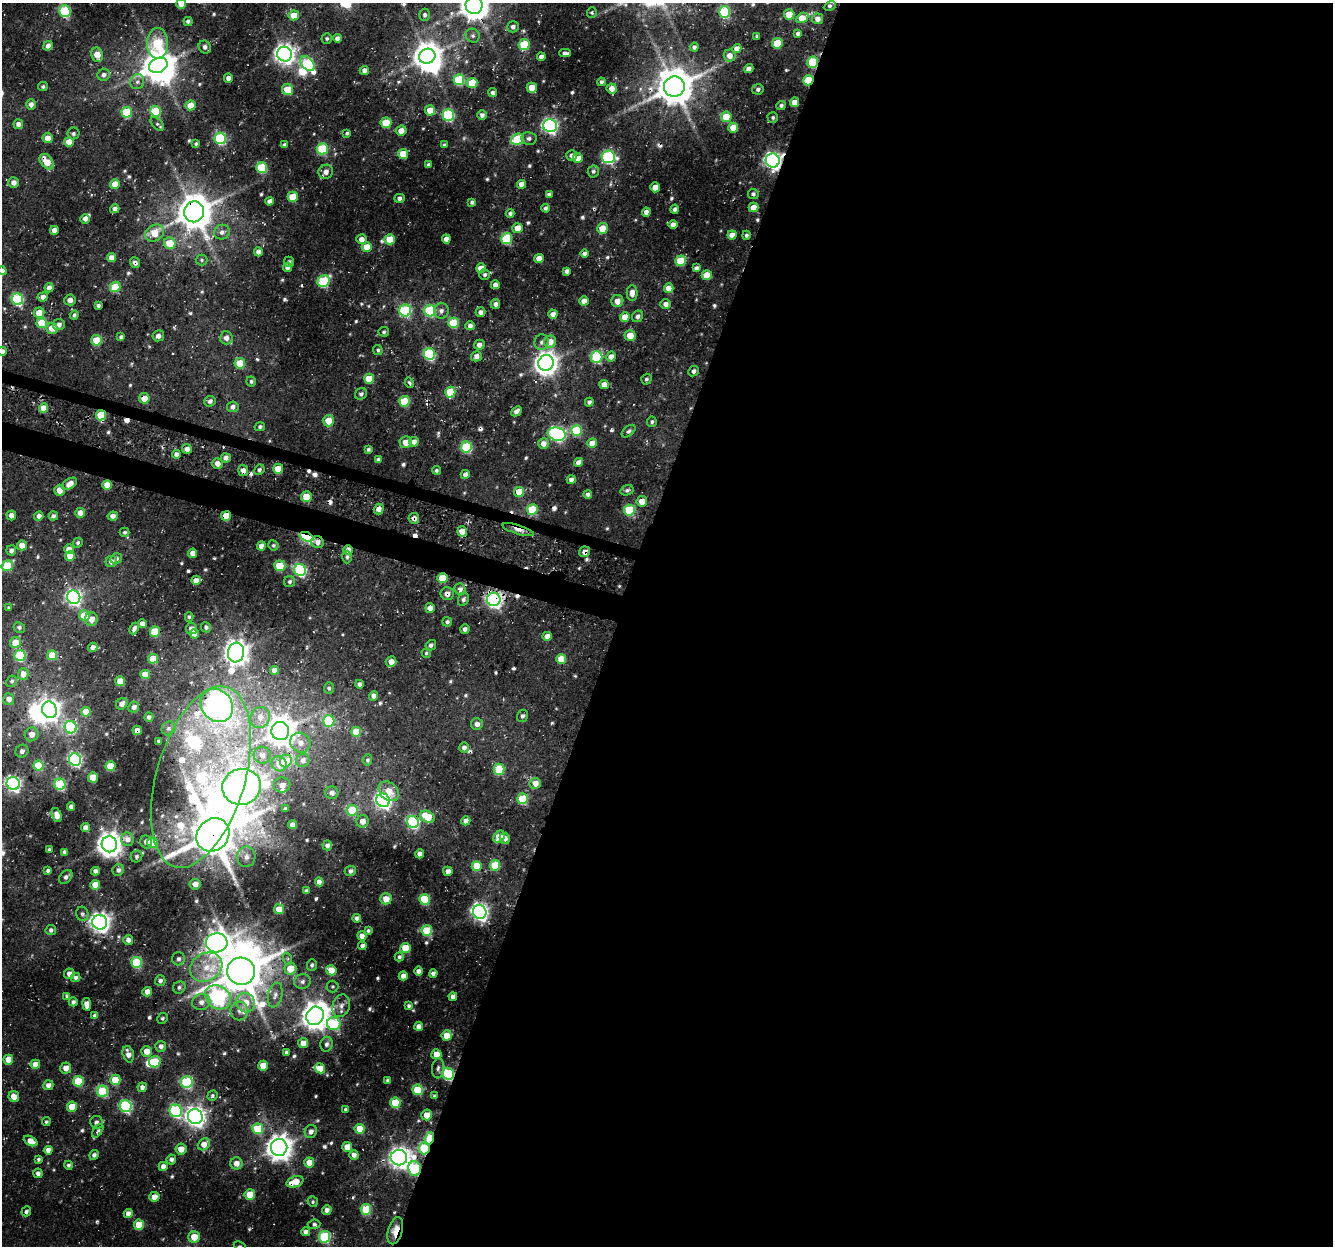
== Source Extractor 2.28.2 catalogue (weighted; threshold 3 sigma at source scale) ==
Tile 12 of 4 x 4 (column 4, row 3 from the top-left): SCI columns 4024-5354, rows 1570-2813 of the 5378 x 5579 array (HDU 1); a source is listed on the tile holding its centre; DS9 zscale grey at full resolution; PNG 1335 x 1248 px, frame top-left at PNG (2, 3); each listed source drawn as its Kron ellipse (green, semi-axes under 4 px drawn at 4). Shown black and unused: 55% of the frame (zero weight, under 3 of 4 exposures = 4% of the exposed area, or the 3 px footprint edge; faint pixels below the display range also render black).
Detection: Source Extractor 2.28.2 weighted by HDU 2 'WHT'; one run over the whole footprint, this tile lists its part. Background 0.035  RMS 0.0048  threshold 0.0217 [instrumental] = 3 sigma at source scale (4.5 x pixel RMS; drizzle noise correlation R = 1.50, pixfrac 1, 0.0396/0.0396 arcsec/px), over >= 5 px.
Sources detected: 608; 1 too faint to see at this stretch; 6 inside a brighter object's white glare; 14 cosmic-ray / hot-pixel residue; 1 long thin detection or spike segment (spike, bleed or trail) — neither listed nor drawn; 7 inside a brighter listed object's ellipse — not listed separately; of the other 579, all 500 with FLUX_AUTO >= 0.833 (the completeness limit of this list) listed and drawn (79 fainter detections not listed), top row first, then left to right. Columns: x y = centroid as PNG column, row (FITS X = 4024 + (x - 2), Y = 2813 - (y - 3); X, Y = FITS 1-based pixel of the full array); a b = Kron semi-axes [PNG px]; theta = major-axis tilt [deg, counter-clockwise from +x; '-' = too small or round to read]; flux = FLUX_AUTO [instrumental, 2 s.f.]
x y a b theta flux
181 4 5 5 - 8.3
474 5 9 8 - 840
830 6 6 4 26 0.95
65 11 6 5 - 50
592 12 5 5 - 0.95
725 12 5 5 - 43
789 14 5 5 - 10
294 15 5 5 - 8.9
425 15 6 5 - 1.4
802 18 6 4 30 11
818 19 5 5 - 3
188 21 4 4 - 1.4
513 27 6 5 - 1.7
798 33 4 4 - 1.3
473 36 7 6 - 1.3
757 36 4 3 - 0.87
337 38 4 4 - 2.4
327 39 5 5 - 0.9
158 43 15 10 -89 32
777 43 5 5 - 15
524 45 5 5 - 23
48 46 5 4 - 3.3
205 47 6 6 - 1.9
694 47 4 4 - 1.4
737 49 4 4 - 4.5
565 53 6 3 0 1.9
284 54 7 7 - 300
97 55 7 6 - 6.4
730 55 6 6 - 4.1
427 56 8 7 - 640
541 57 4 4 - 2.2
813 62 5 5 - 30
308 64 8 6 -50 50
158 65 10 7 26 880
749 69 5 4 - 2.6
364 70 4 4 - 1.9
104 75 6 6 - 2
228 78 4 4 - 2.3
459 80 5 5 - 32
808 80 5 5 - 22
137 82 7 7 - 1.8
601 82 4 4 - 1.3
472 83 5 5 - 18
43 87 5 4 - 0.94
674 87 10 10 - 1400
532 88 5 5 - 8
612 88 5 5 - 4.5
288 89 6 5 - 11
758 89 6 5 - 1.1
493 93 4 4 - 1.5
795 102 4 4 - 6.4
31 104 5 5 - 2.5
191 105 5 5 - 8
781 105 5 4 - 1.3
430 110 5 5 - 7.5
155 111 5 5 - 29
127 112 5 5 - 26
448 115 6 5 - 56
482 115 5 4 - 1.9
726 117 5 5 - 16
773 117 5 5 - 1
386 123 5 5 - 15
18 124 5 5 - 2.5
157 124 8 5 -48 1
550 126 7 6 - 120
733 128 5 5 - 7.5
401 131 5 5 - 4.4
347 133 4 3 - 0.88
73 134 6 6 - 1.1
48 138 5 5 - 4.9
220 138 6 5 - 47
529 138 7 6 - 1.7
518 139 6 5 - 27
69 142 5 5 - 6.7
196 144 4 4 - 0.86
285 145 4 4 - 1.7
444 145 4 4 - 0.99
322 149 5 5 - 34
403 154 5 5 - 12
572 156 5 5 - 2.2
608 157 6 6 - 67
578 158 5 5 - 5.7
773 160 7 7 - 190
47 162 9 6 -53 9.5
428 164 4 4 - 0.85
262 168 5 5 - 31
593 171 6 5 - 1
326 172 7 7 - 2.9
14 183 5 5 - 2.9
115 184 5 5 - 8.3
522 184 4 4 - 3.8
655 187 5 5 - 4.2
549 194 4 4 - 1.5
753 194 5 5 - 1.3
293 197 5 5 - 15
399 198 5 4 - 1.6
269 201 4 4 - 2.6
472 202 4 4 - 1.2
753 207 5 4 - 6.5
545 208 4 4 - 1
115 209 5 4 - 2.3
675 209 4 4 - 1.5
194 212 10 9 - 1200
646 212 4 4 - 2.6
510 213 4 4 - 1.3
85 219 5 4 - 1.9
673 225 4 4 - 3.3
518 228 5 5 - 7.4
602 228 5 5 - 9.5
54 230 4 4 - 3.2
222 232 8 7 - 2.7
155 233 10 8 29 9.5
732 235 4 4 - 4.1
746 235 4 4 - 1.2
361 239 5 5 - 3.3
390 239 5 5 - 13
446 239 4 4 - 3.6
507 239 5 5 - 35
170 243 6 5 - 12
367 247 5 4 - 9.2
258 252 4 4 - 2.7
584 254 4 4 - 1.9
111 257 4 4 - 3.4
539 258 4 4 - 5.1
202 260 6 5 - 0.91
680 261 5 5 - 18
289 262 5 5 - 1.1
135 263 5 5 - 1.6
288 267 5 4 - 2.1
481 268 5 5 - 5.1
696 268 4 4 - 1.9
2 271 4 4 - 2.5
567 271 4 4 - 1.5
485 274 5 5 - 1.3
707 275 5 5 - 9.9
324 281 6 5 - 38
495 285 4 4 - 3
115 287 5 5 - 17
49 288 5 4 - 2.3
669 288 5 4 - 6.6
632 293 8 5 90 3.5
43 297 5 4 - 2.5
17 299 6 5 - 55
70 300 6 5 - 2.5
584 301 4 4 - 3.2
617 301 6 6 - 3.4
495 304 5 5 - 2
666 304 5 5 - 2.4
98 305 4 3 - 1.2
430 310 6 5 - 38
405 311 6 6 - 49
441 311 8 7 - 2.3
481 312 5 4 - 2.1
39 313 5 5 - 6.6
553 314 4 4 - 2.8
74 315 4 4 - 1
637 316 6 5 - 1.9
625 317 5 4 - 5.8
42 323 5 5 - 18
453 323 5 5 - 19
59 325 6 5 - 2.4
470 326 4 4 - 2.3
52 328 5 5 - 6.5
384 332 5 5 - 1
630 335 5 5 - 7
158 336 6 5 - 1.7
121 337 4 3 - 1.2
226 338 6 6 - 3
96 340 5 5 - 13
542 342 8 7 - 1.6
550 342 6 6 - 6
479 345 5 5 - 2.2
378 350 5 5 - 0.95
2 351 4 4 - 3.4
430 354 6 5 - 57
476 356 5 5 - 2.2
611 356 5 5 - 3.4
597 357 6 6 - 41
240 363 5 5 - 12
546 363 8 7 - 440
694 371 5 5 - 1.7
369 379 5 5 - 14
646 379 5 5 - 1.1
251 381 5 5 - 1.1
409 383 5 3 - 0.83
604 384 4 4 - 3.6
450 392 5 5 - 18
361 394 6 5 - 1.4
144 398 5 5 - 6.9
210 401 6 5 - 1.9
404 401 5 5 - 22
589 402 4 4 - 1.6
233 407 6 5 - 2.3
44 408 4 4 - 8
516 411 6 4 45 2.1
101 415 5 5 - 21
328 421 5 5 - 8.3
652 422 5 5 - 1
260 427 5 4 - 1.2
577 430 5 5 - 27
629 431 8 4 39 1.1
557 434 9 6 -16 100
406 442 6 6 - 4.8
414 442 5 4 - 3
543 443 5 5 - 4
592 443 5 4 - 7.1
466 447 5 5 - 36
187 449 5 4 - 3
368 449 4 4 - 1.2
176 454 4 4 - 2.5
226 458 5 4 - 2.6
378 459 4 3 - 1.3
578 462 4 4 - 3.4
217 463 5 5 - 3.8
278 469 5 5 - 8.5
259 470 5 5 - 1.1
436 470 4 4 - 0.98
243 471 5 5 - 3
465 474 5 4 - 2.5
571 480 4 4 - 2.3
69 484 8 5 35 3.9
107 485 5 4 - 7.3
59 490 5 5 - 5.3
627 490 7 5 19 1.2
519 492 5 5 - 12
588 494 4 4 - 1.3
306 497 5 5 - 11
642 501 5 5 - 5.5
379 509 5 5 - 3.8
532 509 5 5 - 23
629 510 5 5 - 29
80 513 5 5 - 3.8
11 515 5 4 - 2.6
39 516 5 4 - 2.3
53 516 5 4 - 1.3
113 516 5 4 - 2.5
226 516 5 4 - 12
414 518 5 5 - 1.9
518 530 16 4 -17 3.2
462 531 5 5 - 9.4
125 532 5 4 - 1.1
307 537 7 4 -22 66
317 542 6 6 - 2.9
78 543 5 4 - 1.1
22 545 5 5 - 4.8
273 545 5 5 - 1.1
261 546 4 4 - 2.8
69 549 5 4 - 4.7
11 550 5 4 - 1.6
348 550 5 4 - 3.8
585 552 5 5 - 2.2
193 553 4 4 - 4.5
70 556 5 5 - 5.7
347 557 6 4 89 1.1
116 559 6 5 - 1.3
111 562 6 5 - 2.6
7 566 6 5 - 21
280 566 5 5 - 15
300 570 6 6 - 65
442 578 5 5 - 15
196 580 5 4 - 2.6
289 582 5 5 - 1.5
460 589 6 5 - 2.1
447 594 7 6 - 3.2
74 597 7 6 - 130
463 599 7 5 60 1.5
494 599 7 6 - 170
9 608 4 4 - 1
430 608 5 4 - 3.8
84 616 5 5 - 13
189 617 5 4 - 0.85
91 619 6 6 - 4
447 622 5 5 - 1.2
142 624 4 4 - 2.7
19 627 6 5 - 0.94
206 627 5 5 - 1.6
134 628 6 4 64 2.1
191 629 5 5 - 2.7
465 629 5 4 - 1.6
155 632 5 5 - 21
194 634 5 4 - 3.7
547 636 4 4 - 4.1
15 643 5 5 - 9.7
431 645 5 5 - 1.4
93 647 5 4 - 2.6
236 653 10 8 81 480
426 653 5 4 - 0.85
52 655 5 5 - 13
20 656 5 5 - 31
153 659 5 5 - 13
561 659 5 5 - 11
391 662 5 5 - 3.6
274 670 4 4 - 3.1
23 674 5 5 - 4.7
145 675 5 4 - 9.3
12 681 6 5 - 1.1
120 681 5 5 - 8
359 684 4 4 - 1.4
329 688 6 5 - 0.94
374 696 4 4 - 2.9
9 699 5 5 - 3.8
122 704 6 5 - 2.7
217 705 17 15 -50 210
134 707 6 5 - 2
49 710 8 7 - 280
86 712 5 4 - 8.6
522 716 6 5 - 1.3
149 717 4 4 - 1.3
260 717 11 9 58 5.4
329 721 5 5 - 33
477 724 6 5 - 2.5
71 727 6 6 - 55
169 728 7 6 - 1.6
137 730 5 4 - 3.4
280 731 9 9 - 740
356 732 5 5 - 10
32 734 7 6 - 4.1
159 741 4 3 - 1.2
300 743 10 9 - 4.1
464 748 5 5 - 2.2
22 751 6 6 - 1.8
262 755 8 8 - 4
75 760 6 6 - 97
303 760 7 6 - 3.1
367 760 6 4 81 0.98
286 761 6 6 - 16
279 764 8 7 - 6.5
38 766 5 5 - 18
110 766 5 5 - 15
499 769 5 5 - 24
93 777 5 5 - 13
201 777 94 44 74 160
13 783 7 6 - 130
535 783 5 5 - 5.1
60 784 5 5 - 44
282 785 8 7 - 3.1
242 787 19 18 - 590
389 791 11 8 -42 6.6
332 793 6 6 - 2.2
523 799 5 5 - 22
383 800 7 6 - 150
71 807 4 4 - 2.4
285 809 4 3 - 0.94
352 810 5 5 - 21
57 815 7 4 -73 3.8
427 817 8 5 -27 13
362 821 6 6 - 4.2
466 821 5 4 - 3.3
413 822 6 6 - 66
292 825 4 4 - 3.1
85 827 4 4 - 3
213 835 18 15 48 2200
499 837 6 5 - 9.3
505 838 6 5 - 2.4
128 839 7 6 - 3.3
146 842 6 6 - 2.8
152 843 5 5 - 16
109 844 8 7 - 540
327 845 5 4 - 1.7
49 850 4 3 - 1.5
65 852 4 4 - 1.7
420 854 4 4 - 2.8
136 856 6 5 - 1.1
246 857 10 9 - 3.4
495 865 5 5 - 22
477 866 5 5 - 14
118 870 6 5 - 1.9
48 871 4 4 - 1.1
95 871 4 4 - 2.1
350 871 6 5 - 1.6
448 871 5 4 - 2.7
66 877 8 5 47 1.8
319 882 4 4 - 3.9
195 884 5 5 - 4
95 885 5 5 - 8.9
306 891 4 3 - 1.3
386 899 5 5 - 6.6
425 899 5 5 - 26
279 909 5 5 - 8.2
480 912 7 6 - 190
82 914 7 6 - 1.4
357 918 4 4 - 1.5
100 922 7 7 - 280
51 930 5 5 - 1.3
368 931 3 3 - 0.97
427 931 5 5 - 23
362 936 4 4 - 3
128 940 5 5 - 2.7
217 943 11 9 4 460
362 946 4 4 - 2.8
405 948 5 5 - 16
399 957 4 4 - 1.2
178 959 6 6 - 1.7
288 959 6 4 -72 0.94
137 962 5 5 - 36
312 965 6 5 - 1.3
206 967 17 14 30 12
290 969 6 6 - 9.7
331 970 5 5 - 9.4
241 971 14 13 - 1900
418 971 4 4 - 2
433 973 4 4 - 1.7
69 974 5 5 - 2.8
403 976 4 4 - 3.2
76 977 5 4 - 1.7
160 981 5 5 - 1.7
302 982 8 7 - 2
179 987 6 6 - 1.4
332 987 6 6 - 1
147 992 5 4 - 3.5
275 995 12 7 78 3
67 996 4 4 - 1.5
218 997 13 11 -36 120
453 997 4 4 - 2.5
73 1002 4 4 - 1.3
201 1002 9 8 - 3.5
246 1003 10 9 - 7.7
87 1004 6 4 -81 4
341 1006 11 8 75 3.1
409 1006 4 4 - 1
239 1011 9 8 - 2.9
95 1016 4 4 - 2.2
315 1016 9 8 - 730
163 1018 6 5 - 0.97
334 1024 7 6 - 38
419 1026 4 4 - 3.2
447 1035 5 5 - 7.6
303 1043 5 5 - 4.1
326 1044 7 6 - 1.6
161 1046 5 5 - 2.1
147 1051 5 5 - 5.7
286 1052 4 3 - 0.94
128 1054 8 5 -74 3.4
436 1054 5 5 - 6.3
8 1060 5 5 - 6.2
155 1062 6 5 - 17
35 1064 4 4 - 4.9
263 1066 5 5 - 8.8
66 1068 5 5 - 3.9
320 1068 5 5 - 9.4
438 1068 10 6 85 1.6
448 1074 6 5 - 54
115 1080 5 5 - 15
388 1080 3 3 - 1.3
78 1081 5 5 - 20
187 1082 6 6 - 48
48 1085 5 5 - 3
142 1087 5 4 - 2
418 1090 5 5 - 21
103 1091 5 5 - 33
212 1096 5 4 - 0.92
435 1096 4 3 - 1.2
14 1097 5 5 - 5.3
395 1103 5 5 - 19
126 1106 6 6 - 62
72 1107 5 5 - 8.7
346 1110 4 3 - 1.1
176 1111 6 6 - 63
427 1115 5 5 - 5.7
195 1117 8 7 - 290
46 1122 4 4 - 0.98
97 1122 6 6 - 1.9
258 1129 5 5 - 24
360 1129 5 5 - 12
98 1131 8 4 57 1
311 1132 7 6 - 2.4
429 1138 6 4 78 30
31 1141 7 4 -26 5.4
204 1144 6 5 - 5
279 1147 8 8 - 590
347 1147 5 5 - 7
424 1148 6 5 - 29
181 1149 5 5 - 4.8
48 1150 4 4 - 3.1
94 1155 5 4 - 1.8
354 1155 5 4 - 3
399 1158 8 8 - 320
38 1159 4 4 - 0.93
171 1159 5 5 - 2.2
236 1163 6 6 - 3.7
309 1163 5 5 - 7.4
68 1165 4 4 - 1.2
163 1166 4 4 - 4.4
415 1169 7 6 - 46
38 1173 4 4 - 1.8
295 1182 9 5 18 8.4
250 1194 5 5 - 13
154 1197 5 5 - 4.6
313 1202 5 5 - 0.9
366 1209 5 5 - 24
327 1210 5 4 - 2
26 1211 5 4 - 1.1
128 1214 4 4 - 3.6
314 1224 6 4 6 1.1
139 1225 5 5 - 13
395 1231 14 7 75 7.4
306 1232 4 4 - 2.8
194 1237 5 5 - 8.2
324 1237 6 5 - 44
240 1246 6 4 -25 0.85
Overlapping masked pixels (flux is a lower limit): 36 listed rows (the first 20) at x y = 474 5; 813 62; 808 80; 773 160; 47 162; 194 212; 135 263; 144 398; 101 415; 243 471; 519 492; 306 497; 379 509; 226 516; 414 518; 518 530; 462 531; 307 537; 317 542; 348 550
Isophote crosses this tile's border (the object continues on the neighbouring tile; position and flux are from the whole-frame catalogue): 5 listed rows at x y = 181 4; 474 5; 2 271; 2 351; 240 1246